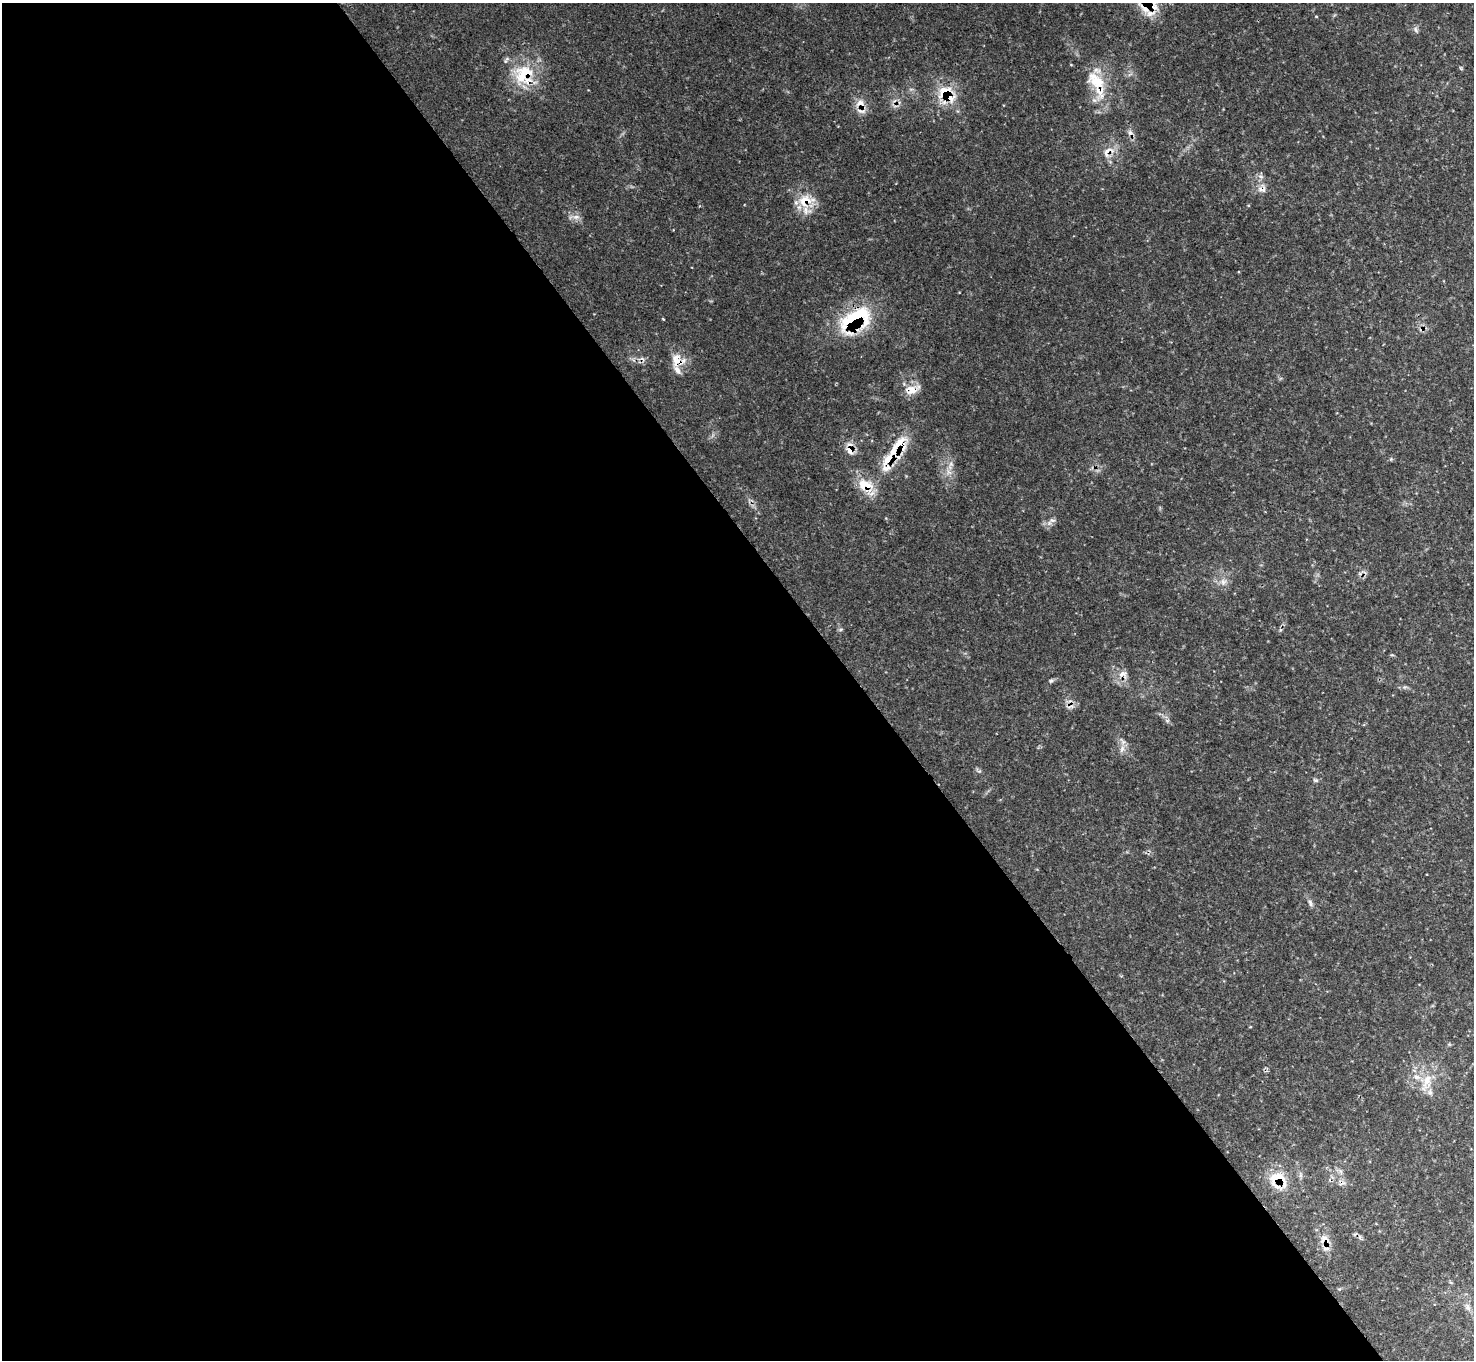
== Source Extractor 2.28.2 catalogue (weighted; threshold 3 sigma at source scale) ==
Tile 9 of 4 x 4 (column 1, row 3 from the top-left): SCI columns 8-1479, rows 1670-3027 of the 5906 x 5906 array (HDU 1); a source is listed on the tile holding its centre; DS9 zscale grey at full resolution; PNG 1476 x 1362 px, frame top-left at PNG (2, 3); no overlay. Shown black and unused: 58% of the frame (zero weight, under 3 of 4 exposures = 1% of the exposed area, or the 3 px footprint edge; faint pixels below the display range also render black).
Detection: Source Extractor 2.28.2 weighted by HDU 2 'WHT'; one run over the whole footprint, this tile lists its part. Background 0.121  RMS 0.0045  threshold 0.0201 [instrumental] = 3 sigma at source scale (4.5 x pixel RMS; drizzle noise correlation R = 1.50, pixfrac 1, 0.05/0.05 arcsec/px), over >= 5 px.
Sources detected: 45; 3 cosmic-ray / hot-pixel residue — not listed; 10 inside a brighter listed object's ellipse — not listed separately; the other 32 listed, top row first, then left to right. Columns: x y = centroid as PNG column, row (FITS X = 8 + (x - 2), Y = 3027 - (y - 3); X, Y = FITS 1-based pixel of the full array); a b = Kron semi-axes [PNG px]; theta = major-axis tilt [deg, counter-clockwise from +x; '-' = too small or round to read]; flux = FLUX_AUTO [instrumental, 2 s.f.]
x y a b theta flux
1146 10 45 31 -48 16
1415 30 9 5 -58 1.1
524 74 30 30 - 21
1096 81 29 16 -40 13
947 95 24 15 -43 16
860 103 15 11 -7 4.3
1108 151 23 12 40 6
1261 176 8 6 -42 1.4
1262 189 12 11 - 3.2
805 201 24 16 15 10
576 217 10 6 1 2.1
855 319 44 24 33 37
678 360 22 17 -23 7
912 389 22 11 17 5.6
897 446 41 20 47 16
850 449 11 8 -85 6.3
1391 459 5 5 - 0.55
949 472 10 6 -55 2.2
865 485 24 18 -24 10
1052 520 8 5 -10 1.2
1223 582 9 8 - 2.5
841 630 7 3 19 0.62
1123 674 13 10 -15 3.5
1051 681 7 5 47 0.81
1167 721 7 4 33 0.7
1122 749 12 6 66 2.1
1316 780 8 5 -26 0.85
1310 903 11 5 -67 1.4
1426 1082 28 12 73 8.5
1278 1179 30 23 -34 14
1323 1239 16 9 53 4.1
1467 1307 11 7 -59 2.2
Overlapping masked pixels (flux is a lower limit): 16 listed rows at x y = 1146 10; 524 74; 947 95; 860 103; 1108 151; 1262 189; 805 201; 855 319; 678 360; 912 389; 897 446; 850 449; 865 485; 1123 674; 1278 1179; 1323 1239
Isophote crosses this tile's border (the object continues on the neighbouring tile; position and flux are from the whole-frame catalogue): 1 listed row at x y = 1146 10
Unlisted compact peaks at least as high as the median listed source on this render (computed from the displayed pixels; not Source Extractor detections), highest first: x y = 663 319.